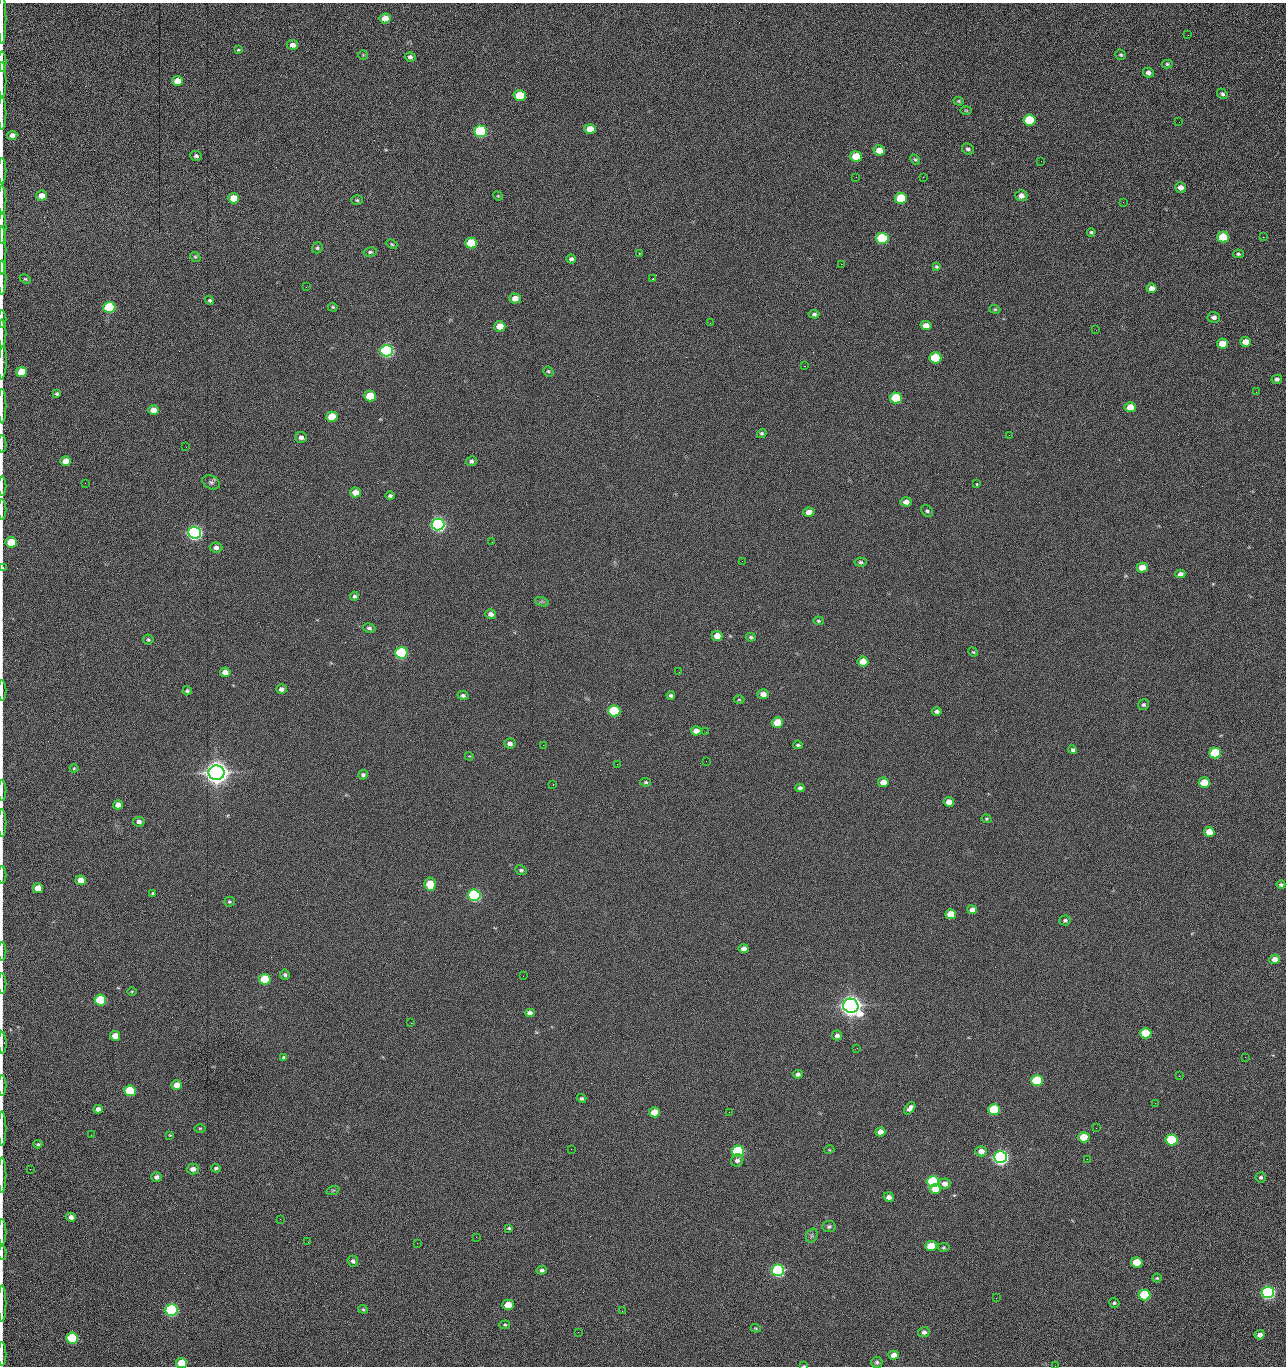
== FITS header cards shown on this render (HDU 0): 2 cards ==
NAXIS1  =                 1284 /fastest changing axis
NAXIS2  =                 1364 /next to fastest changing axis

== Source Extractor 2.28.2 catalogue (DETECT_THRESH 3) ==
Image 1284 x 1364 px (HDU 0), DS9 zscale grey, 1 PNG px = 1 image px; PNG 1288 x 1368 px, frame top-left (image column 1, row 1364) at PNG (2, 3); each listed source drawn as its Kron ellipse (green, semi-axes under 4 px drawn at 4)
Background 146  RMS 15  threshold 44.6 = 3 sigma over >= 5 px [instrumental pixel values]
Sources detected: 277; all 277 listed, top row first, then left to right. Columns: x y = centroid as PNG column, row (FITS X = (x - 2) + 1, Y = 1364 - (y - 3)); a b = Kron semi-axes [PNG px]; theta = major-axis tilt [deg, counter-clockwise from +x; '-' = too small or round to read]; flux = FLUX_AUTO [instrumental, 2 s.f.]
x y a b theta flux
385 18 5 5 - 1.3e+04
2 19 25 2 90 4.4e+03
1188 35 3 2 - 8.4e+02
293 45 5 5 - 5.3e+03
238 50 4 3 - 1.0e+03
363 55 5 5 - 9.7e+02
1121 55 5 5 - 1.6e+03
410 57 5 5 - 2.7e+03
2 61 10 2 90 1.9e+03
1167 64 5 4 - 1.6e+03
1148 73 5 4 - 4.2e+03
2 80 18 2 90 3.6e+03
177 81 5 5 - 1.4e+04
1222 94 5 5 - 2.0e+03
520 95 6 5 - 4.1e+04
959 101 5 4 - 1.3e+03
966 111 6 4 -1 1.2e+03
2 113 16 2 90 3.4e+03
1029 120 6 5 - 6.0e+04
1179 122 2 2 - 6.0e+02
590 129 6 5 - 1.4e+04
481 131 6 6 - 1.6e+05
12 135 5 4 - 5.0e+03
968 149 6 5 - 2.2e+03
879 150 5 5 - 1.2e+04
196 156 6 5 - 2.4e+03
856 156 6 5 - 2.8e+04
915 159 5 4 - 1.4e+03
1041 161 2 2 - 1.0e+03
2 171 13 2 90 2.5e+03
856 177 2 2 - 1.5e+03
923 177 2 2 - 1.2e+04
1180 187 5 5 - 5.8e+03
42 196 5 5 - 9.8e+03
498 196 5 4 - 1.0e+03
1021 196 6 5 - 5.4e+03
234 198 5 5 - 2.0e+04
901 198 6 5 - 5.1e+04
2 200 15 2 90 2.5e+03
357 200 5 4 - 1.5e+03
1123 202 2 2 - 5.2e+02
2 228 15 2 90 2.8e+03
1091 232 4 3 - 1.5e+03
1223 237 6 5 - 4.2e+04
1263 237 2 2 - 6.2e+02
882 238 6 5 - 1.0e+05
471 243 6 5 - 4.0e+04
392 244 6 4 -24 1.3e+03
317 248 6 5 - 1.7e+03
2 250 24 2 90 4.4e+03
370 252 7 4 9 1.8e+03
639 253 2 2 - 6.8e+02
1238 254 5 4 - 1.5e+03
195 257 5 4 - 1.4e+03
571 259 5 4 - 2.6e+03
841 264 2 2 - 1.8e+04
936 267 4 4 - 1.5e+03
2 277 17 2 90 3.6e+03
25 279 6 4 -26 1.3e+03
653 279 3 3 - 1.1e+03
306 287 2 2 - 6.5e+02
1152 288 5 4 - 7.3e+03
515 298 5 5 - 9.4e+03
210 300 4 4 - 1.7e+03
109 307 6 5 - 1.0e+05
333 307 5 3 - 1.3e+03
995 309 6 4 -19 1.3e+03
814 314 5 4 - 2.1e+03
1214 317 6 5 - 3.9e+03
2 319 9 2 90 1.5e+03
710 323 2 2 - 2.3e+03
926 325 5 4 - 7.6e+03
500 326 5 5 - 1.6e+04
1096 330 2 2 - 7.1e+02
2 333 14 2 90 2.2e+03
1246 342 5 5 - 1.0e+04
1222 343 5 5 - 1.5e+04
387 351 6 6 - 3.0e+05
935 358 6 5 - 5.7e+04
2 363 16 3 86 3.3e+03
804 366 2 2 - 4.3e+02
548 371 5 4 - 1.4e+03
21 372 5 5 - 2.5e+04
1277 379 5 4 - 2.6e+03
1256 392 3 2 - 9.3e+02
57 394 4 3 - 1.5e+03
370 396 6 5 - 3.6e+04
896 398 6 5 - 5.9e+04
2 406 17 2 90 3.1e+03
1130 407 5 5 - 1.8e+04
153 410 5 5 - 8.7e+03
332 417 5 5 - 2.8e+04
762 433 5 4 - 1.6e+03
1009 435 2 2 - 2.5e+03
301 437 6 5 - 4.0e+03
2 444 9 2 90 1.3e+03
186 447 2 2 - 1.8e+03
66 461 5 5 - 1.2e+04
471 461 5 5 - 2.6e+03
211 482 9 6 -27 3.0e+03
85 483 2 2 - 6.4e+02
977 484 3 2 - 1.5e+03
2 486 9 2 90 1.6e+03
355 492 5 5 - 1.0e+04
390 496 4 4 - 2.2e+03
906 502 5 4 - 5.8e+03
2 509 10 2 90 1.5e+03
927 511 6 5 - 2.1e+03
809 512 5 4 - 8.3e+03
438 524 6 6 - 5.0e+05
195 533 6 6 - 5.4e+05
11 542 5 5 - 4.1e+04
492 542 2 2 - 1.9e+03
216 547 6 5 - 4.0e+03
742 561 2 2 - 4.0e+02
861 562 6 4 -4 1.9e+03
3 567 4 2 - 1.9e+03
1142 568 5 5 - 1.3e+04
1180 574 5 4 - 3.7e+03
354 596 4 4 - 2.0e+03
542 602 7 4 -18 1.8e+03
491 614 5 5 - 4.4e+03
818 621 5 4 - 1.4e+03
369 628 6 4 -9 2.2e+03
717 636 5 5 - 1.0e+04
751 637 5 4 - 1.7e+03
148 640 5 5 - 1.7e+03
973 652 5 4 - 1.1e+03
401 653 6 5 - 1.6e+05
863 662 5 5 - 1.4e+04
225 672 5 5 - 7.2e+03
679 672 2 2 - 1.1e+03
281 689 5 4 - 4.0e+03
2 691 10 2 90 1.7e+03
187 691 4 4 - 1.8e+03
763 694 5 5 - 6.2e+03
463 695 5 4 - 2.5e+03
671 695 4 3 - 2.3e+03
739 700 5 3 - 1.0e+03
1144 705 6 5 - 2.1e+03
614 711 6 5 - 8.7e+04
937 711 5 4 - 2.6e+03
777 722 5 5 - 2.7e+04
696 731 5 4 - 7.6e+03
706 732 2 2 - 4.3e+02
510 744 5 5 - 4.5e+03
543 745 2 2 - 2.1e+03
798 745 5 3 - 1.5e+03
1072 750 4 4 - 2.0e+03
1215 753 6 5 - 7.5e+04
469 756 4 3 - 8.0e+02
706 761 2 2 - 1.3e+03
617 764 2 2 - 2.1e+03
74 768 4 4 - 1.1e+03
216 773 8 7 - 1.8e+06
363 775 5 4 - 2.4e+03
646 782 5 4 - 1.5e+03
883 782 5 5 - 1.0e+04
1204 782 5 5 - 2.4e+04
553 784 3 2 - 8.4e+02
800 788 4 4 - 2.9e+03
2 790 10 2 90 1.6e+03
949 802 5 5 - 7.9e+03
118 805 5 4 - 6.7e+03
986 819 5 4 - 1.1e+03
139 822 6 5 - 3.9e+03
2 823 14 2 90 2.1e+03
1209 832 5 5 - 1.5e+04
521 870 6 4 -26 2.0e+03
2 875 9 2 90 1.4e+03
81 880 5 5 - 1.2e+04
430 884 7 5 -83 2.7e+04
1281 885 4 4 - 1.8e+03
38 888 5 5 - 1.6e+04
153 893 3 3 - 1.6e+03
474 895 6 5 - 2.4e+05
229 902 5 5 - 1.4e+03
972 910 5 4 - 5.4e+03
951 914 5 5 - 1.9e+04
1065 920 5 5 - 2.0e+03
744 949 5 4 - 5.9e+03
2 951 9 2 90 1.4e+03
1275 959 5 4 - 7.1e+03
285 975 5 5 - 2.0e+03
523 976 2 2 - 1.3e+03
265 979 6 5 - 6.0e+04
2 984 10 2 90 1.6e+03
132 991 5 3 - 8.9e+02
100 1000 6 5 - 7.5e+04
851 1006 8 7 - 1.5e+06
530 1013 5 4 - 4.1e+03
411 1023 2 2 - 3.7e+03
1146 1033 6 5 - 4.8e+04
837 1035 5 5 - 3.7e+03
115 1036 5 5 - 1.0e+04
2 1043 11 2 -89 1.9e+03
857 1048 2 2 - 9.4e+02
283 1057 4 3 - 2.6e+03
1245 1057 2 2 - 1.2e+03
798 1074 5 4 - 3.0e+03
1179 1076 3 2 - 1.9e+03
1037 1081 6 5 - 8.8e+04
2 1085 10 2 90 1.8e+03
177 1085 5 5 - 1.2e+04
130 1091 6 5 - 6.5e+04
582 1098 5 4 - 1.7e+03
1155 1103 2 2 - 5.9e+02
910 1108 7 4 52 4.5e+03
98 1109 5 4 - 4.9e+03
994 1109 6 5 - 7.3e+04
655 1112 5 5 - 2.1e+04
729 1112 2 2 - 5.6e+02
200 1128 6 3 1 1.1e+03
1096 1128 2 2 - 3.9e+02
2 1129 17 2 90 3.2e+03
880 1132 5 4 - 6.9e+03
91 1135 2 2 - 1.7e+03
170 1135 4 4 - 8.6e+02
1084 1137 6 5 - 3.2e+04
1172 1140 6 5 - 9.8e+04
38 1144 4 3 - 1.3e+03
571 1149 2 2 - 6.5e+02
829 1150 5 3 - 8.6e+02
738 1151 6 5 - 1.4e+05
981 1151 6 5 - 7.8e+03
1000 1157 6 6 - 6.3e+05
1087 1159 2 2 - 1.3e+03
737 1160 6 6 - 3.4e+03
216 1168 5 4 - 1.9e+03
30 1169 2 2 - 1.7e+03
193 1169 6 5 - 4.7e+03
2 1175 17 2 90 2.8e+03
156 1177 5 4 - 3.6e+03
1261 1177 5 5 - 2.0e+03
933 1182 6 5 - 1.5e+05
944 1184 6 5 - 6.3e+03
935 1189 5 5 - 1.6e+04
333 1190 7 4 19 1.4e+03
889 1197 5 4 - 4.8e+03
71 1217 5 4 - 4.4e+03
280 1219 2 2 - 1.4e+03
829 1227 7 5 6 2.2e+03
509 1228 3 3 - 1.2e+03
2 1232 13 2 90 2.6e+03
812 1236 7 5 71 2.2e+03
476 1237 2 2 - 5.7e+03
308 1242 2 2 - 1.2e+03
417 1243 2 2 - 3.6e+03
931 1246 6 5 - 1.9e+04
943 1247 6 4 2 1.3e+03
2 1253 6 2 90 9.0e+02
353 1261 5 5 - 2.8e+03
1137 1262 6 5 - 2.7e+04
542 1270 5 4 - 3.1e+03
778 1270 6 5 - 3.1e+05
1157 1278 4 4 - 1.2e+03
1268 1292 6 5 - 3.6e+05
1144 1295 6 5 - 7.8e+04
996 1298 2 2 - 1.9e+03
2 1303 18 2 90 3.3e+03
1114 1303 5 5 - 1.6e+03
508 1305 5 5 - 1.7e+04
363 1309 4 4 - 1.2e+03
172 1310 6 5 - 2.4e+05
622 1311 2 2 - 5.6e+02
505 1325 5 4 - 1.2e+03
756 1328 5 4 - 1.0e+03
578 1332 2 2 - 2.3e+03
924 1332 6 5 - 3.9e+03
1260 1335 5 4 - 4.9e+03
72 1338 6 5 - 9.2e+04
2 1354 12 2 90 1.8e+03
894 1355 5 4 - 6.7e+03
877 1362 5 5 - 2.0e+03
181 1363 5 5 - 2.9e+04
804 1366 4 3 - 7.6e+02
1055 1366 2 2 - 1.4e+03
At the frame edge (FLAGS 8, measured only in part): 36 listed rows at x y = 2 19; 2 61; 2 80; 2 113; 12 135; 2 171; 2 200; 2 228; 2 250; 2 277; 2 319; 2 333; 2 363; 2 406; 2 444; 2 486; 2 509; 11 542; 3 567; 2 691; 2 790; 2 823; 2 875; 2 951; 2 984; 2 1043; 2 1085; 2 1129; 2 1175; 2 1232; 2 1253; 2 1303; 2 1354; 181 1363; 804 1366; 1055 1366

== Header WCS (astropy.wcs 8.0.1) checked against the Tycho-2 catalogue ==
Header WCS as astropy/WCSLIB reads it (CRVAL/CRPIX/CD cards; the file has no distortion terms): RA---TAN/DEC--TAN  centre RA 15:41:40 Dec +51:59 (235.42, +51.98 deg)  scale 1.26 arcsec/px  FOV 26.9' x 28.5'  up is +92 deg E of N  parity flipped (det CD > 0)
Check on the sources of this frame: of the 60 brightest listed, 11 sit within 2.0 arcsec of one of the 11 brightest Tycho-2 stars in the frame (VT <= 12.29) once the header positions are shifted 0.30 arcsec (0.23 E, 0.20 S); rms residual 0.84 arcsec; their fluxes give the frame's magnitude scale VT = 25.23 - 2.5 log10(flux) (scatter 0.20 mag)
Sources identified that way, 11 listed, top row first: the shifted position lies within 2.0 arcsec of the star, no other Tycho-2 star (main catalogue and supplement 1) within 4.0 arcsec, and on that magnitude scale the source's flux lands within +1.5 / -3 mag of the star's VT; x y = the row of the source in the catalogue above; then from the Tycho-2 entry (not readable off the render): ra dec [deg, ICRS J2000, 3 dp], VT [Tycho-2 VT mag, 2 dp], TYC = Tycho-2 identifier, HIP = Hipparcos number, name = IAU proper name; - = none
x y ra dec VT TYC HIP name
387 351 235.614 +52.064 11.61 3489-1132-1 - -
438 524 235.514 +52.049 11.19 3489-1407-1 - -
195 533 235.515 +52.133 11.12 3489-1380-1 - -
216 773 235.378 +52.130 9.31 3489-1322-1 76850 -
474 895 235.303 +52.042 11.52 3489-958-1 - -
851 1006 235.232 +51.912 9.59 3489-824-1 - -
1000 1157 235.143 +51.862 10.97 3489-1016-1 - -
933 1182 235.131 +51.886 12.29 3489-908-1 - -
778 1270 235.084 +51.941 11.45 3489-1346-1 - -
1268 1292 235.062 +51.771 11.53 3489-1453-1 - -
172 1310 235.075 +52.152 11.74 3489-912-1 - -